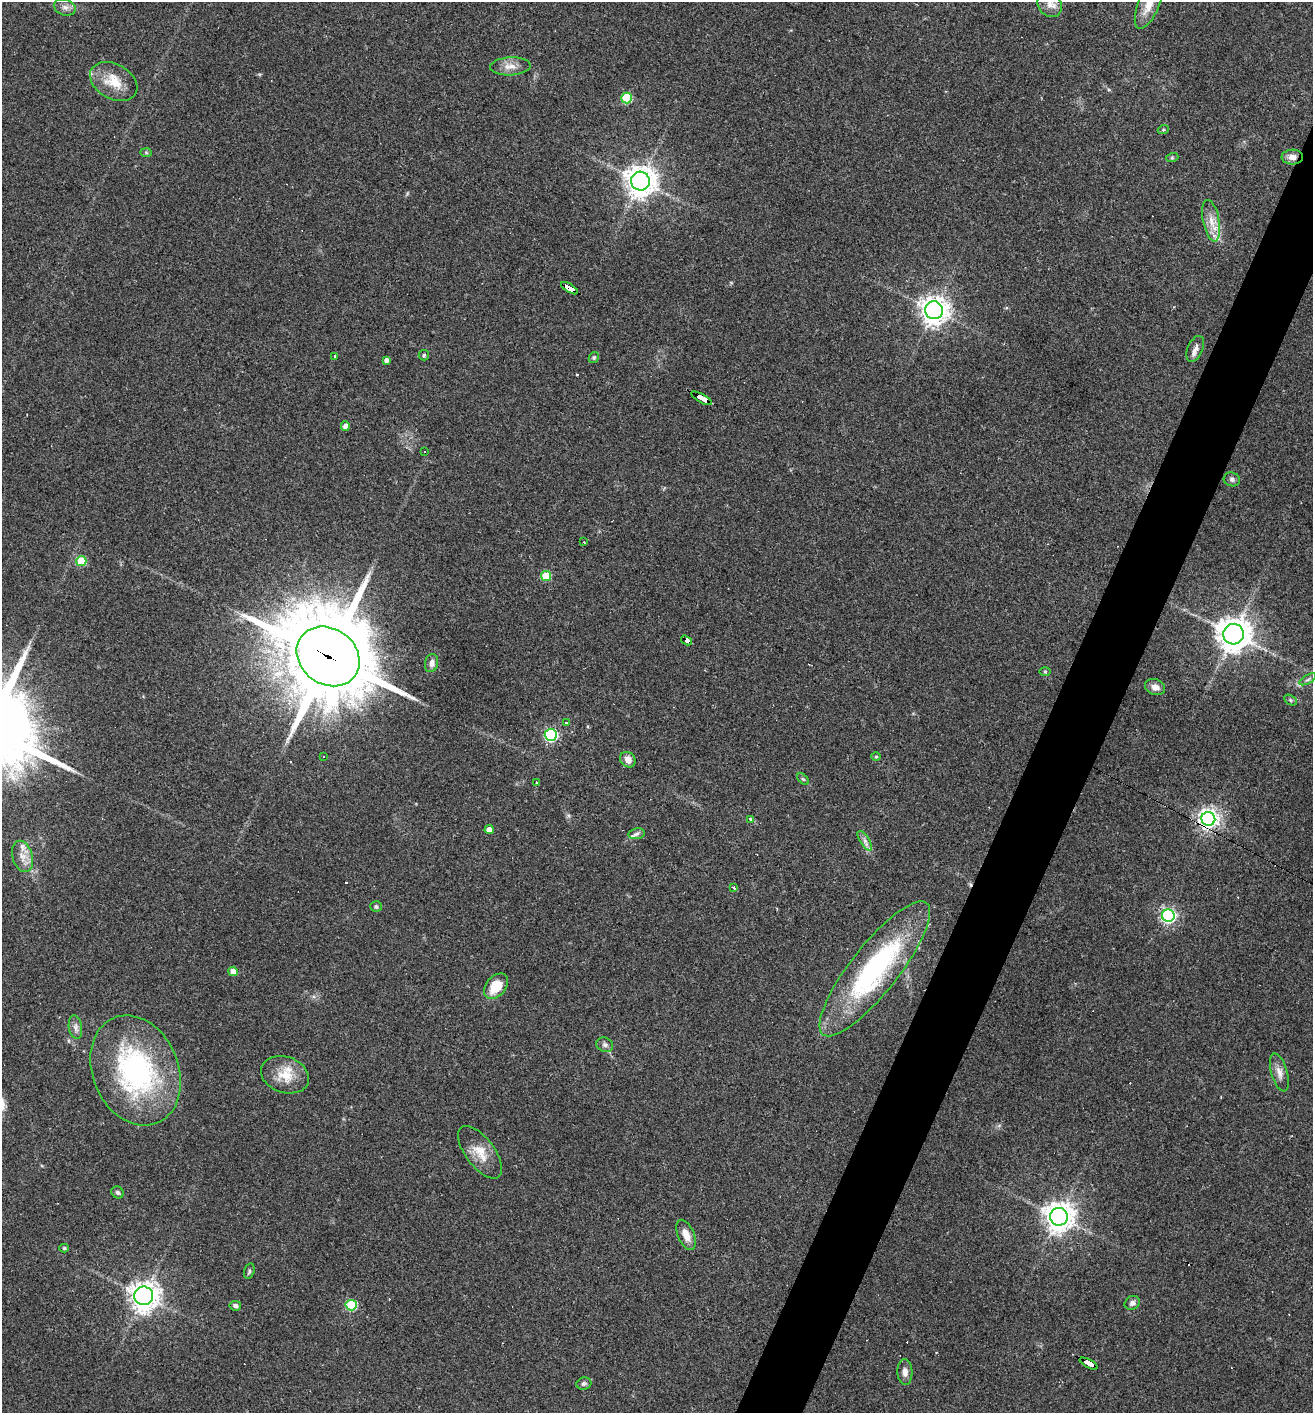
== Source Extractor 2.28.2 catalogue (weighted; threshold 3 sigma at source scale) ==
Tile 10 of 4 x 4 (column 2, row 3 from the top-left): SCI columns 1449-2759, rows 1412-2822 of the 5654 x 5643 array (HDU 1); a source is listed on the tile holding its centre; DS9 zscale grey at full resolution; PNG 1315 x 1415 px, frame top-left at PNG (2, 2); each listed source drawn as its Kron ellipse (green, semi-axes under 4 px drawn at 4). Shown black and unused: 4% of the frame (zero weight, under 2 of 3 exposures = <1% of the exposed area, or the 3 px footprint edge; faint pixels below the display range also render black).
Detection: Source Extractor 2.28.2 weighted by HDU 2 'WHT'; one run over the whole footprint, this tile lists its part. Background 0.0502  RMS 0.0065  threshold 0.0292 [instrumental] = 3 sigma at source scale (4.5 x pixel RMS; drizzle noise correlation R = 1.50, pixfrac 1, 0.05/0.05 arcsec/px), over >= 5 px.
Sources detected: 83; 10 cosmic-ray / hot-pixel residue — neither listed nor drawn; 2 inside a brighter listed object's ellipse — not listed separately; the other 71 listed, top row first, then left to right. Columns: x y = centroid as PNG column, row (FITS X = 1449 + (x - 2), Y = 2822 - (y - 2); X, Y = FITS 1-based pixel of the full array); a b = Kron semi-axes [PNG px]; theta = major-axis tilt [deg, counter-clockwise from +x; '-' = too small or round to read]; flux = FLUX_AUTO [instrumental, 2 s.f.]
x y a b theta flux
1149 3 28 10 68 15
1050 4 14 11 -55 5.6
65 7 11 8 -18 3.3
510 66 20 9 3 6.3
114 81 25 17 -29 15
626 98 5 5 - 35
1163 130 5 3 - 0.8
146 152 6 4 -2 0.81
1292 157 10 7 1 4.5
1172 158 6 4 19 0.82
640 181 9 9 - 900
1211 221 21 8 -79 8.1
569 288 9 4 -31 140
934 310 9 9 - 640
1195 349 14 7 66 3.6
424 355 5 5 - 0.99
335 356 4 3 - 1.3
594 357 6 5 - 0.99
386 360 4 4 - 2.3
701 398 12 3 -29 290
345 426 4 4 - 4.6
424 451 3 3 - 1.7
1232 479 8 7 - 1.8
584 542 2 2 - 0.55
81 561 5 5 - 24
546 576 5 5 - 23
1234 634 10 10 - 1100
687 640 6 3 -32 55
328 656 33 28 -36 8900
431 663 9 6 78 3
1045 671 6 4 -1 0.72
1308 679 9 4 30 1.5
1155 687 10 8 -18 4.2
1291 700 7 5 -28 1.2
566 723 3 3 - 3.1
551 735 6 6 - 95
324 756 3 2 - 0.57
876 757 5 3 - 0.69
628 760 8 7 - 4.7
803 779 7 4 -44 0.94
536 783 3 2 - 1.1
751 819 3 3 - 6.8
1208 819 7 7 - 360
489 830 4 4 - 5.1
637 834 8 5 8 1.8
865 841 11 4 -58 2.6
22 856 16 10 -75 6.6
733 888 3 3 - 3.7
376 906 6 5 - 1.4
1168 916 6 6 - 160
875 969 84 24 52 120
233 971 5 4 - 5.7
496 986 14 10 49 14
75 1027 12 6 -82 3
605 1045 8 7 - 2.1
136 1070 57 43 -67 120
1279 1072 19 8 -74 4.9
285 1075 24 18 -19 14
480 1152 31 14 -53 12
118 1192 6 5 - 1.6
1059 1217 9 9 - 830
686 1235 16 8 -67 6.6
64 1248 4 4 - 1
249 1271 8 5 76 1.3
144 1296 9 9 - 690
1132 1303 8 6 32 2.2
351 1305 5 5 - 40
235 1306 6 5 - 1.9
1089 1364 10 3 -28 100
905 1372 13 7 -88 4
584 1384 7 6 - 1.6
Overlapping masked pixels (flux is a lower limit): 7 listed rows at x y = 1292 157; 569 288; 701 398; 687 640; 328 656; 1208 819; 1089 1364
Isophote crosses this tile's border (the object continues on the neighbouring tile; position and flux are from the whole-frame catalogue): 1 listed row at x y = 1149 3